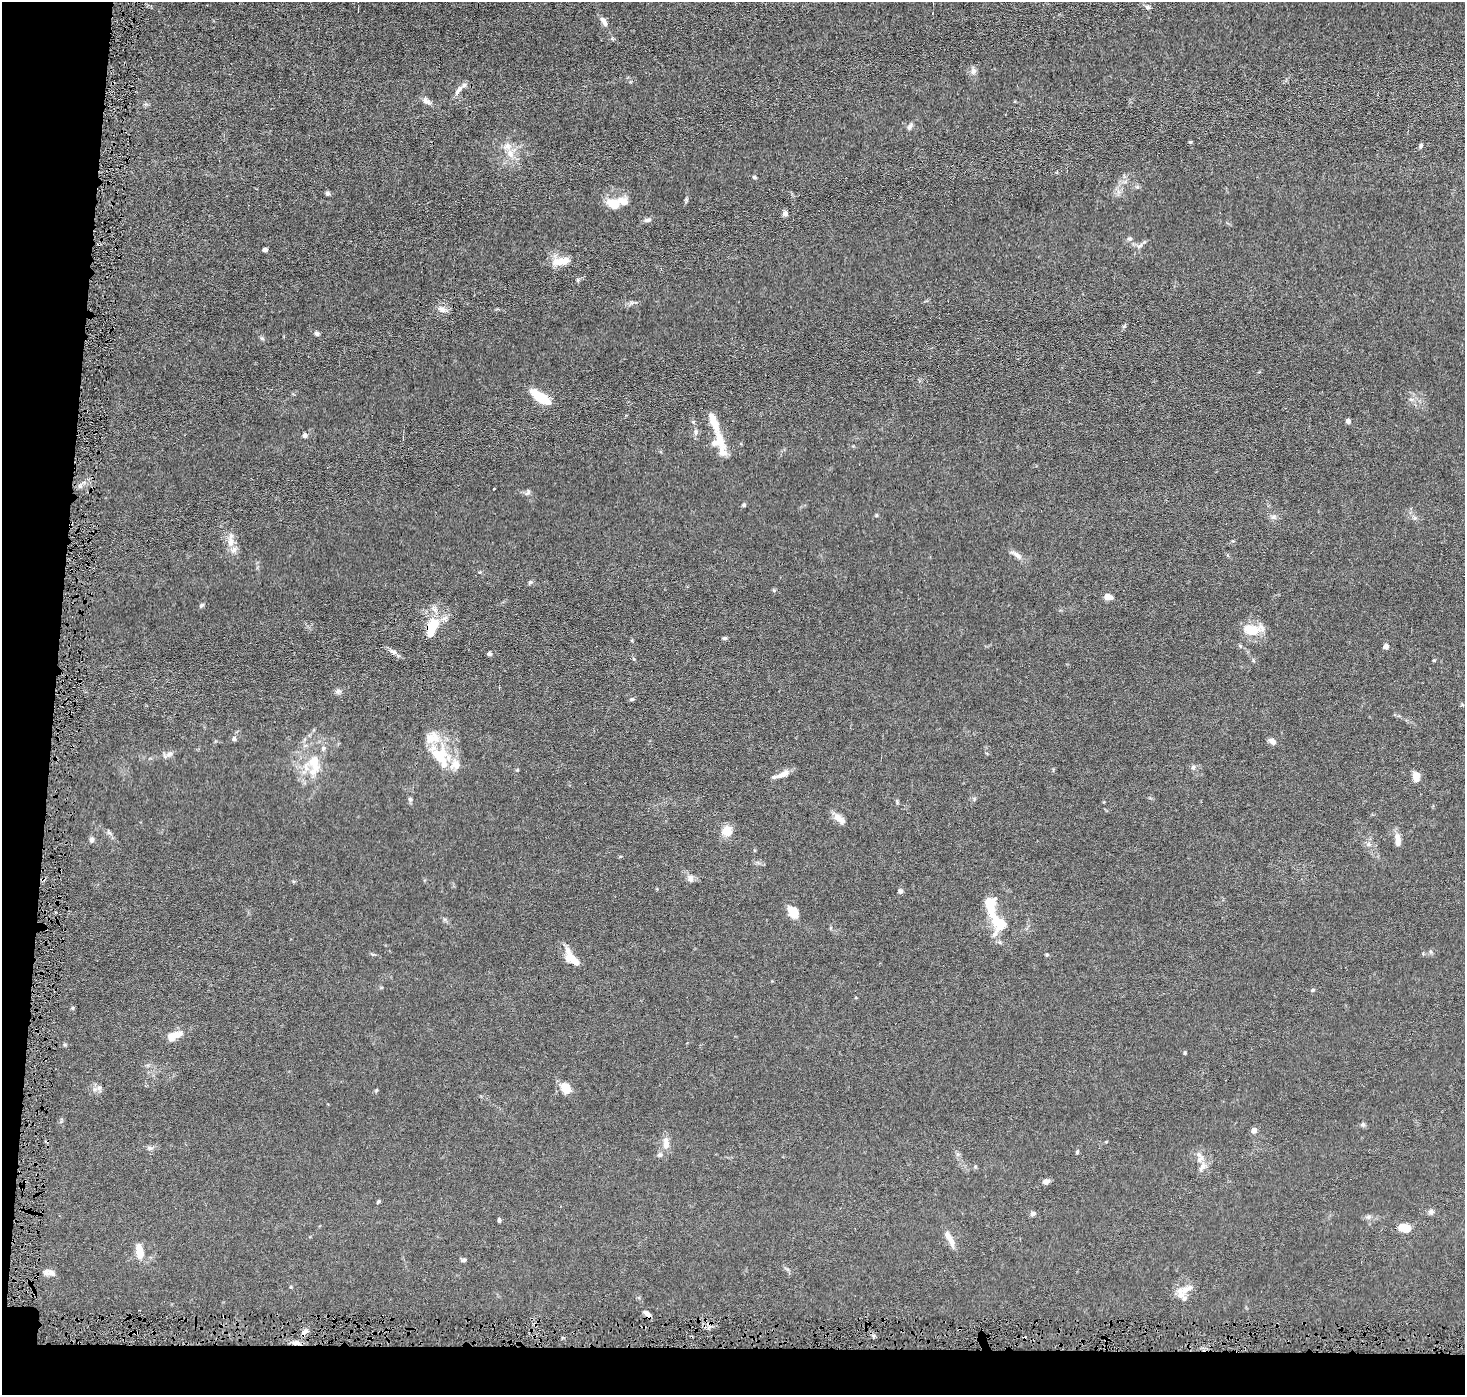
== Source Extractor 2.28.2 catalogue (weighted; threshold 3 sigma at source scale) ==
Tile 7 of 3 x 3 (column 1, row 3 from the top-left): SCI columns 1-1463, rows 102-1494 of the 4389 x 4421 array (HDU 1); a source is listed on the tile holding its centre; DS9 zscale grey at full resolution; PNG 1467 x 1397 px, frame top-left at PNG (2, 2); no overlay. Shown black and unused: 7% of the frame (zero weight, under 4 of 8 exposures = <1% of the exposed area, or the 3 px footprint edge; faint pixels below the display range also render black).
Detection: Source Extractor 2.28.2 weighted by HDU 2 'WHT'; one run over the whole footprint, this tile lists its part. Background 0.0148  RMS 0.0022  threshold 0.00894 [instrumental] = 3 sigma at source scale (4.09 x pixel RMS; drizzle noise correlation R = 1.36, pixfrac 0.8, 0.05/0.05 arcsec/px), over >= 5 px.
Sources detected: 104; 2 inside a brighter object's white glare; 1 cosmic-ray / hot-pixel residue — not listed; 12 inside a brighter listed object's ellipse — not listed separately; the other 89 listed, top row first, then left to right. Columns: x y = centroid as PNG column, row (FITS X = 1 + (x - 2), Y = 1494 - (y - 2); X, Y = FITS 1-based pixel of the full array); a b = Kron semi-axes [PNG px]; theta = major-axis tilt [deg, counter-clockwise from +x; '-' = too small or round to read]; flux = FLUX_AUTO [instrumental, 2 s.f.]
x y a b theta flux
1148 7 8 5 -20 0.47
604 21 14 6 -60 0.98
973 71 8 7 - 0.71
458 90 17 5 51 1
426 101 13 6 -32 0.89
910 126 10 5 63 0.56
1190 142 4 4 - 0.21
1421 145 7 5 76 0.32
510 154 11 8 -70 1.6
754 177 5 4 - 0.25
327 193 6 5 - 0.39
612 203 18 12 -23 2.9
785 213 6 6 - 0.62
647 220 10 5 6 0.58
1139 246 11 4 40 0.58
265 250 5 4 - 0.55
561 261 25 10 10 2.9
578 280 6 4 89 0.27
442 309 12 7 -22 1.1
317 333 6 5 - 0.45
262 338 6 4 -2 0.29
541 397 18 7 -32 8
1348 421 4 4 - 1.1
696 432 11 4 -90 0.51
305 435 6 5 - 0.54
720 439 22 10 -71 3.2
528 492 10 6 53 0.45
744 505 5 5 - 0.3
1273 517 8 5 27 0.55
231 542 15 9 -82 1.9
1017 555 15 7 -37 1.1
530 582 6 5 - 0.31
1108 597 10 6 -15 1.2
201 605 7 5 27 0.33
434 624 22 14 70 4.9
1251 630 22 14 -15 4
725 638 6 5 - 0.3
1385 646 4 4 - 1.3
394 652 9 5 -28 0.66
489 654 5 4 - 0.44
1434 660 5 3 - 0.17
338 692 8 7 - 0.54
632 699 6 4 15 0.31
234 739 6 5 - 0.4
1272 741 8 6 -37 0.92
169 754 10 6 20 0.72
440 756 29 23 -66 7.3
314 762 24 15 -77 5.2
1193 767 7 5 88 0.44
783 774 20 6 22 1.6
1416 777 8 6 -82 2.2
410 799 6 5 - 0.34
839 819 17 8 -40 1.5
727 831 10 9 - 2.8
1398 839 15 6 -83 1.7
92 840 7 6 - 0.47
1369 844 7 5 -22 0.55
690 879 9 7 -74 0.91
900 891 6 5 - 0.41
793 912 15 10 -55 2.4
998 922 24 14 -48 4.9
1047 955 6 4 1 0.21
573 960 25 11 -38 2.5
1313 990 6 4 21 0.25
72 1008 5 4 - 0.26
174 1035 19 9 19 2.4
1185 1053 4 4 - 0.24
99 1088 7 6 - 0.57
565 1088 14 10 -51 2.6
1363 1124 6 5 - 0.34
1254 1130 6 6 - 1
666 1145 12 9 -90 1.4
150 1148 8 5 -3 0.54
1077 1152 6 3 48 0.22
660 1155 7 6 - 0.45
1202 1167 13 7 57 1.1
1046 1181 9 6 3 0.69
378 1201 5 4 - 0.27
1431 1212 8 7 - 0.57
1033 1214 7 6 - 0.54
499 1220 6 4 -82 0.32
1404 1228 12 7 -10 3.6
950 1239 23 7 -62 1.8
139 1251 15 8 -81 3.1
464 1260 6 5 - 0.4
47 1273 12 8 -4 1
1181 1294 18 10 -82 2
647 1313 11 6 -40 0.82
296 1343 9 6 10 0.89
Overlapping masked pixels (flux is a lower limit): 1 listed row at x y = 296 1343